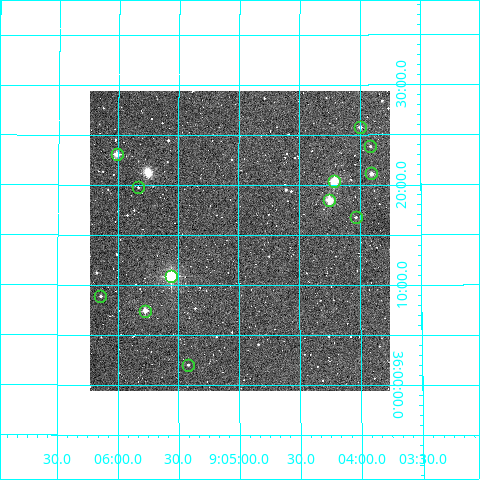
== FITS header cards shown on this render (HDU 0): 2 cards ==
NAXIS1  =                  300
NAXIS2  =                  300

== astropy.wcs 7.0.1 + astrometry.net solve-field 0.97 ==
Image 300 x 300 px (HDU 0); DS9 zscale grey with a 90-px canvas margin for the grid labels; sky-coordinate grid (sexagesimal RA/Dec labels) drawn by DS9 from the SOLVED WCS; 12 Tycho-2 reference stars matched to detected sources circled (green)
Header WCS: RA---TAN/DEC--TAN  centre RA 09:05:00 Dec +36:14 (136.25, +36.24 deg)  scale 6 arcsec/px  FOV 30.0' x 30.0'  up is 0 deg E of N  parity normal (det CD < 0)
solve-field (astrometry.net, Tycho-2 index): VERIFIED the header's WCS against the Tycho-2 star catalogue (verified at 2 index scales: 9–12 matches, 0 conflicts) and refined it, rather than solving blind
Solved WCS: RA---TAN-SIP/DEC--TAN-SIP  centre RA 09:05:00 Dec +36:14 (136.25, +36.24 deg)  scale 5.99 arcsec/px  FOV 30.0' x 30.0'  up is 0 deg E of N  parity normal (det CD < 0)
The solver's refit moves the header's centre by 3.5 arcsec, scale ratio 0.9989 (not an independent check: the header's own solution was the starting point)
Tycho-2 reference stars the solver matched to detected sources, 12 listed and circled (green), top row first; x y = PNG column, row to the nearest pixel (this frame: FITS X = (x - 90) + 1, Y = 300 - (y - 91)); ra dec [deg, ICRS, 3 dp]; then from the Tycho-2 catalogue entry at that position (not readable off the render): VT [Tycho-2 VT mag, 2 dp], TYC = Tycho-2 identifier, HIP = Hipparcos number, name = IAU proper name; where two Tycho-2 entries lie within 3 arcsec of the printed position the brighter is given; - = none
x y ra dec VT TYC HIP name
360 127 135.999 +36.429 11.22 2498-970-1 - -
370 146 135.978 +36.397 11.89 2498-936-1 - -
117 154 136.503 +36.384 9.46 2498-660-1 - -
371 173 135.976 +36.352 11.57 2498-302-1 - -
334 181 136.053 +36.340 9.07 2498-124-1 44516 -
138 187 136.458 +36.329 12.38 2498-374-1 - -
329 200 136.062 +36.308 8.90 2498-958-1 44519 -
356 217 136.008 +36.279 12.36 2498-452-1 - -
171 276 136.389 +36.180 7.09 2498-850-1 44620 -
100 296 136.535 +36.148 11.82 2498-946-1 - -
145 311 136.444 +36.124 10.04 2498-1009-1 44640 -
188 365 136.354 +36.034 12.37 2498-454-1 - -